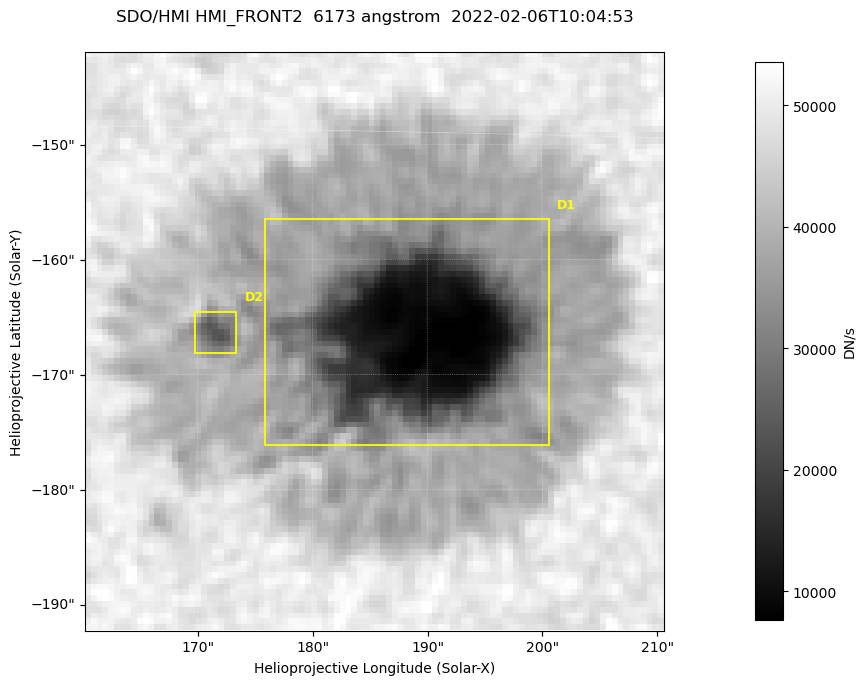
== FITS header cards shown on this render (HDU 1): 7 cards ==
TELESCOP= 'SDO/HMI '           / Telescope
INSTRUME= 'HMI_FRONT2'         / For HMI: HMI_SIDE1, HMI_FRONT2, or HMI_COMBINED
WAVELNTH=                6173. / [angstrom] Wavelength
DATE-OBS= '2022-02-06T10:04:53.700' / [ISO] Observation date {DATE__OBS}
CTYPE1  = 'HPLN-TAN'           / CTYPE1: HPLN
CTYPE2  = 'HPLT-TAN'           / CTYPE2: HPLT
BUNIT   = 'DN/s    '           / Physical Units

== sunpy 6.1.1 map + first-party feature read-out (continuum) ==
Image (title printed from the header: SDO/HMI HMI_FRONT2  6173 angstrom  2022-02-06T10:04:53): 100 x 100 px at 0.504 arcsec/px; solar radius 973 arcsec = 1930 px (partial field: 0.1% of the solar disc is inside the frame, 100% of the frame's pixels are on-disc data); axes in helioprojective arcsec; data unit DN/s (BUNIT, on the colour bar)
Orientation: roll -0.0702 deg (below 1 deg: not rotated)
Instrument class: CONTINUUM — white-light / continuum photospheric image (CONTENT/OBS_TYPE)
Dark features (sunspots / pores): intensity divided by the frame's on-disc median (partial field: no limb-darkening profile); reference = the frame's on-disc median (the 8%-of-disc-diameter window exceeds this field); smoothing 3 px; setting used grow <= 0.75, no closing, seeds <= 0.75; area >= 9 px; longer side >= 3 px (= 1.5 arcsec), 3 px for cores <= 0.7; partial field; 2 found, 2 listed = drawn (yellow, D1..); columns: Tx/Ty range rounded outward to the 2 arcsec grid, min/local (2 s.f., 1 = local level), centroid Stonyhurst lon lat
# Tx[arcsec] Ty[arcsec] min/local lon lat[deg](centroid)
D1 176..202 -176..-156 0.15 +12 -16
D2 170..174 -168..-164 0.56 +11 -16